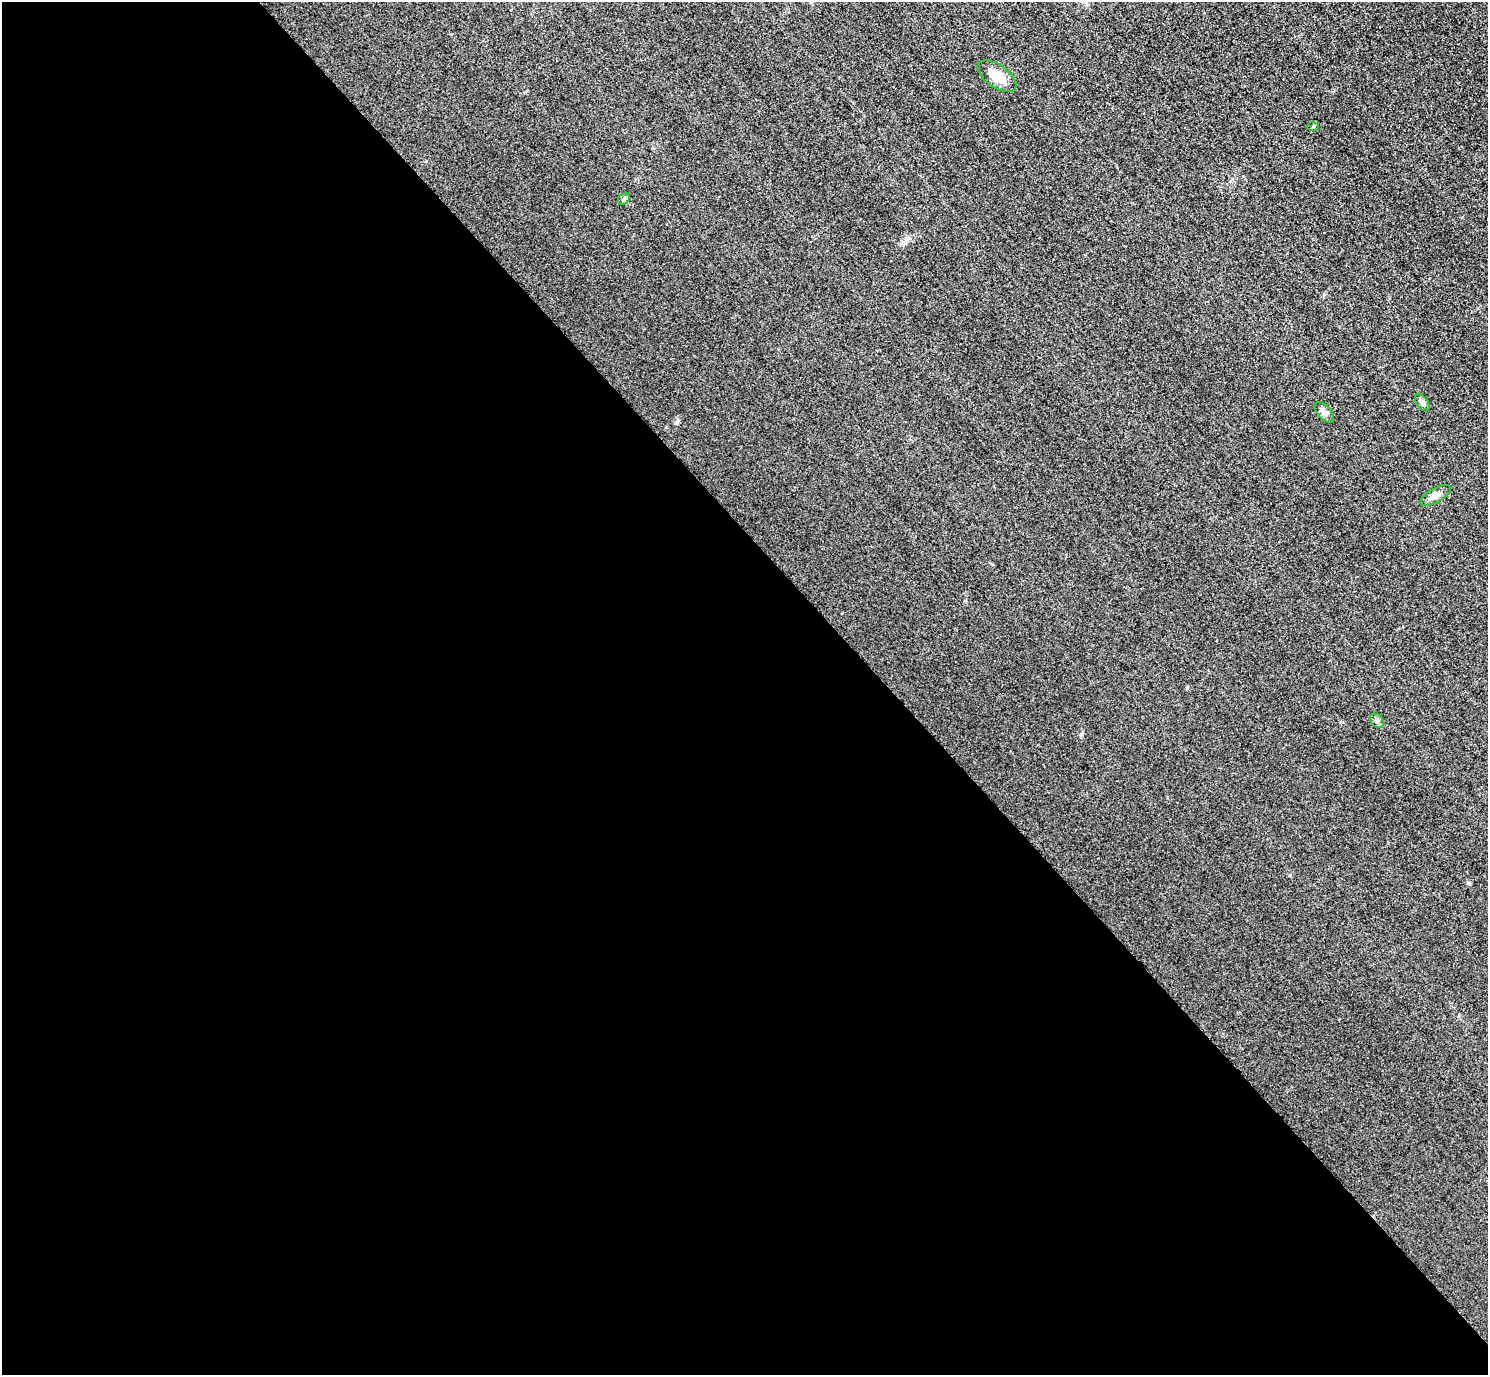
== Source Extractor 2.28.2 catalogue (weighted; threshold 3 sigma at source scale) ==
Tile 9 of 4 x 4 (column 1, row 3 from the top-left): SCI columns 32-1517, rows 1558-2930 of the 6005 x 6003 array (HDU 1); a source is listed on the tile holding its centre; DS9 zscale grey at full resolution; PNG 1490 x 1377 px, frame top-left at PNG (2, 2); each listed source drawn as its Kron ellipse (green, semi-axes under 4 px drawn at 4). Shown black and unused: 60% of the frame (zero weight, under 3 of 4 exposures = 3% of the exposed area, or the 3 px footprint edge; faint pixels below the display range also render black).
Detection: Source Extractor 2.28.2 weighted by HDU 2 'WHT'; one run over the whole footprint, this tile lists its part. Background 0.0521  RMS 0.016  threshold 0.0725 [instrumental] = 3 sigma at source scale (4.5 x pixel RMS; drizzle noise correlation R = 1.50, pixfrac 1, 0.05/0.05 arcsec/px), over >= 5 px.
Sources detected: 7; all 7 listed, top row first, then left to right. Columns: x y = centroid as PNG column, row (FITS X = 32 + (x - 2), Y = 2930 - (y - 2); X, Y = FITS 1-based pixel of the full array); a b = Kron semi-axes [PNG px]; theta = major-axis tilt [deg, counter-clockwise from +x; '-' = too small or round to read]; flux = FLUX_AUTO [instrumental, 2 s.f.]
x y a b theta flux
997 76 22 11 -35 29
1313 127 6 4 3 1.9
624 199 6 5 - 2.8
1422 402 9 6 -57 5.4
1324 412 12 6 -50 6.3
1436 495 17 7 29 10
1377 721 8 6 -47 4